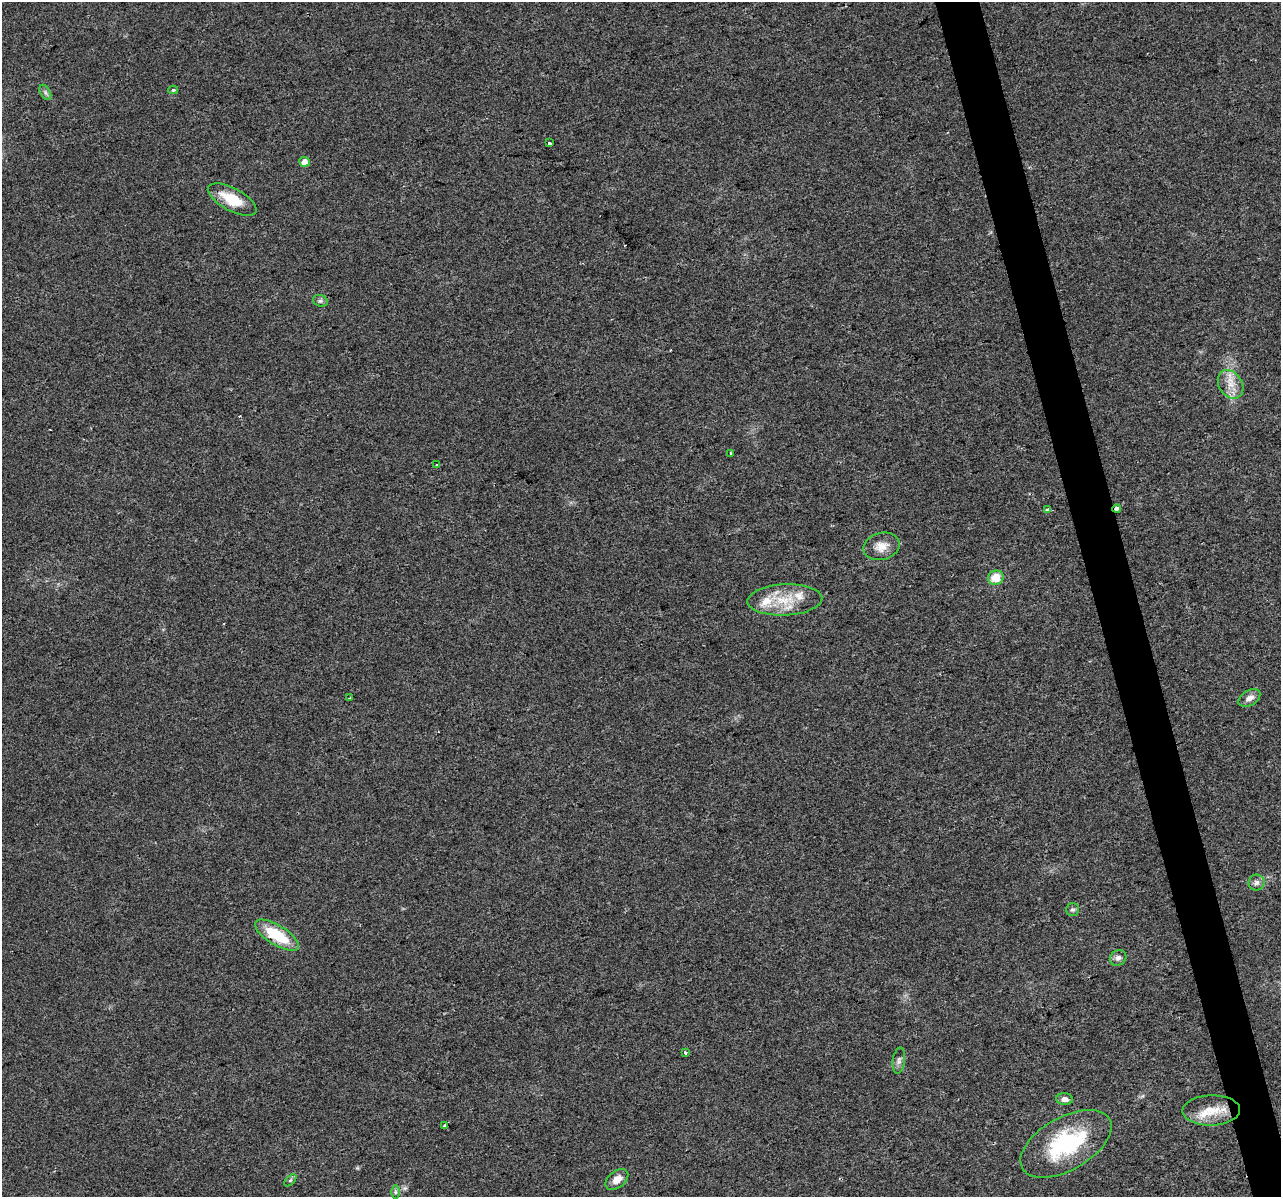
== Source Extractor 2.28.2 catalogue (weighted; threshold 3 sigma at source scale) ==
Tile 6 of 4 x 4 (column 2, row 2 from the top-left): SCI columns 1280-2558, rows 2480-3674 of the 5117 x 4912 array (HDU 1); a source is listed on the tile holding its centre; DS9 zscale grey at full resolution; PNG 1283 x 1199 px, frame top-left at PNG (2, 2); each listed source drawn as its Kron ellipse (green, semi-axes under 4 px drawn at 4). Shown black and unused: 3% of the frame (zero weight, under 2 of 3 exposures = <1% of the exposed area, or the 3 px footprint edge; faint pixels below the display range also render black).
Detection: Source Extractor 2.28.2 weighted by HDU 2 'WHT'; one run over the whole footprint, this tile lists its part. Background 0.0308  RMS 0.0062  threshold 0.028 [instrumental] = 3 sigma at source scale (4.5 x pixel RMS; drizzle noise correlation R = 1.50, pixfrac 1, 0.0396/0.0396 arcsec/px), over >= 5 px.
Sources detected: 34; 3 cosmic-ray / hot-pixel residue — neither listed nor drawn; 2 inside a brighter listed object's ellipse — not listed separately; the other 29 listed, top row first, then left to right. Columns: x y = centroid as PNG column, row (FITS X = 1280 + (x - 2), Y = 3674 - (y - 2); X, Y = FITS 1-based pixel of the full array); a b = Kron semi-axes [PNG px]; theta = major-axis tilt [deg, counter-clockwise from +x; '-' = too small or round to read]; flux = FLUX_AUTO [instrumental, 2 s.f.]
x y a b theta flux
173 90 5 4 - 0.8
45 92 8 5 -60 1.5
549 143 3 3 - 4.7
304 162 5 5 - 5.7
232 200 27 11 -28 18
320 301 7 5 -19 1.4
1231 384 15 11 -56 8
731 454 3 3 - 2.9
436 465 3 3 - 1.1
1048 509 4 3 - 2
1117 509 4 3 - 9.8
882 546 18 13 14 7.7
996 578 8 7 - 10
785 600 37 15 3 20
350 698 2 2 - 0.45
1249 698 12 7 32 4.2
1256 883 8 8 - 2.5
1072 909 6 6 - 1.3
277 935 25 10 -32 27
1118 958 8 7 - 2.4
685 1052 3 3 - 1.6
899 1061 13 6 82 2.4
1064 1099 8 6 -3 3.2
1211 1110 29 15 2 15
445 1125 3 3 - 2.9
1066 1144 50 26 30 60
617 1179 13 8 40 5.3
290 1180 7 4 45 1
395 1192 6 4 -89 1.2
Overlapping masked pixels (flux is a lower limit): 1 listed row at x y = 1117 509